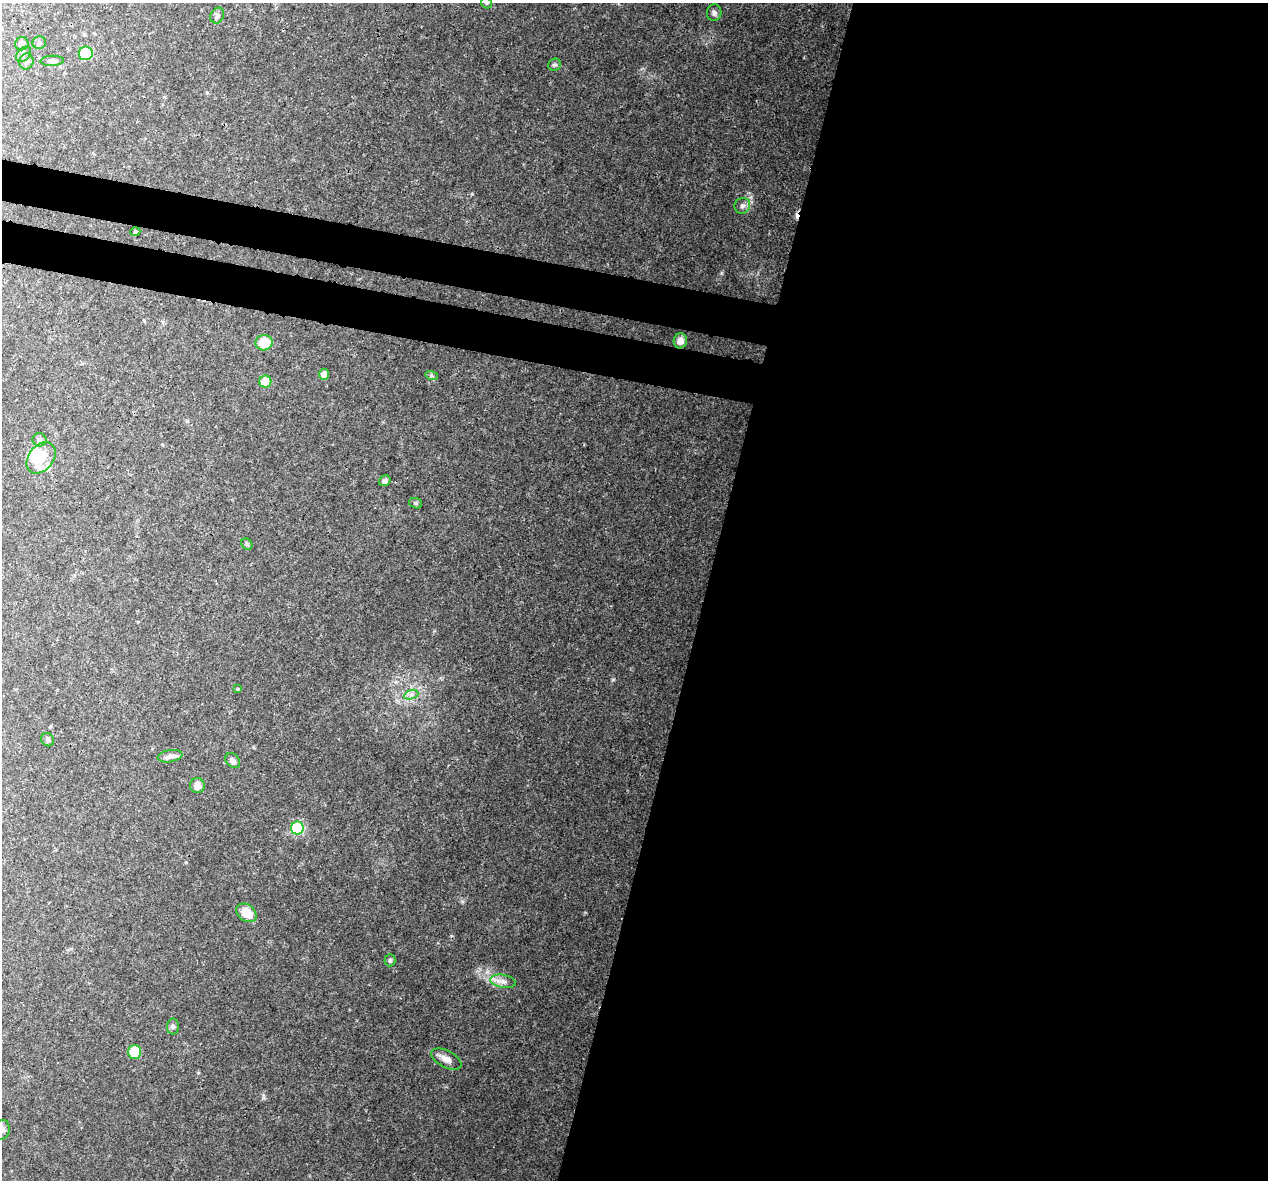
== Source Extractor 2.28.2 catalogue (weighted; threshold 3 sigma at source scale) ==
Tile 12 of 4 x 4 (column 4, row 3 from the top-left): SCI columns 3811-5076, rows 1457-2634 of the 5100 x 5330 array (HDU 1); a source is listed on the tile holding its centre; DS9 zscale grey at full resolution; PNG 1270 x 1182 px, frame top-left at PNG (2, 3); each listed source drawn as its Kron ellipse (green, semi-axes under 4 px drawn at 4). Shown black and unused: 49% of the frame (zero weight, under 3 of 4 exposures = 5% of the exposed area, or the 3 px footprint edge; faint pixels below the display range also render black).
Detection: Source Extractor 2.28.2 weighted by HDU 2 'WHT'; one run over the whole footprint, this tile lists its part. Background 0.0316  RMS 0.0021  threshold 0.00955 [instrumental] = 3 sigma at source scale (4.5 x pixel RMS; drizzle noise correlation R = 1.50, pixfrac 1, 0.0396/0.0396 arcsec/px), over >= 5 px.
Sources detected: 38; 1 cosmic-ray / hot-pixel residue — neither listed nor drawn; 1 inside a brighter listed object's ellipse — not listed separately; the other 36 listed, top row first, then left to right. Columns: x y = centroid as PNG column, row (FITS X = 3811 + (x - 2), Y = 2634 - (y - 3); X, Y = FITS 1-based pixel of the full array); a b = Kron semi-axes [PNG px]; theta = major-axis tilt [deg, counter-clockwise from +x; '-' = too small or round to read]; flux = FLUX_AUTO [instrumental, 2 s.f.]
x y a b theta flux
486 3 6 5 - 0.33
714 13 8 7 - 0.59
217 16 8 6 59 0.54
39 43 7 6 - 0.52
22 44 7 6 - 1.1
86 53 7 7 - 11
23 54 9 6 43 0.57
26 61 8 7 - 0.66
52 61 12 5 2 0.67
554 65 6 5 - 0.43
742 206 8 7 - 0.91
135 232 5 3 - 0.21
680 341 7 6 - 1.4
264 343 8 7 - 5.3
324 374 5 5 - 1.4
432 376 6 4 -17 0.35
265 382 6 6 - 5.3
40 440 7 6 - 0.62
41 458 17 12 51 4.6
385 481 6 5 - 0.75
416 503 6 5 - 0.34
247 544 6 5 - 0.34
237 689 4 4 - 0.24
411 695 7 4 19 0.61
48 740 7 6 - 0.53
170 756 12 6 9 0.9
233 761 8 6 -49 0.84
197 785 7 7 - 1.5
297 828 6 6 - 20
246 913 11 8 -37 3.7
390 960 6 5 - 0.48
503 981 13 6 -10 1.2
173 1026 8 6 -89 0.49
135 1052 7 6 - 7.8
446 1059 16 8 -26 1.5
2 1130 10 7 78 0.87
Isophote crosses this tile's border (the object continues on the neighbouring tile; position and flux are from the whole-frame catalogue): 2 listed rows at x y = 486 3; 2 1130
Unlisted compact peaks at least as high as the median listed source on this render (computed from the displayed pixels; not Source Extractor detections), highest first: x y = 721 273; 613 680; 462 901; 198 1073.